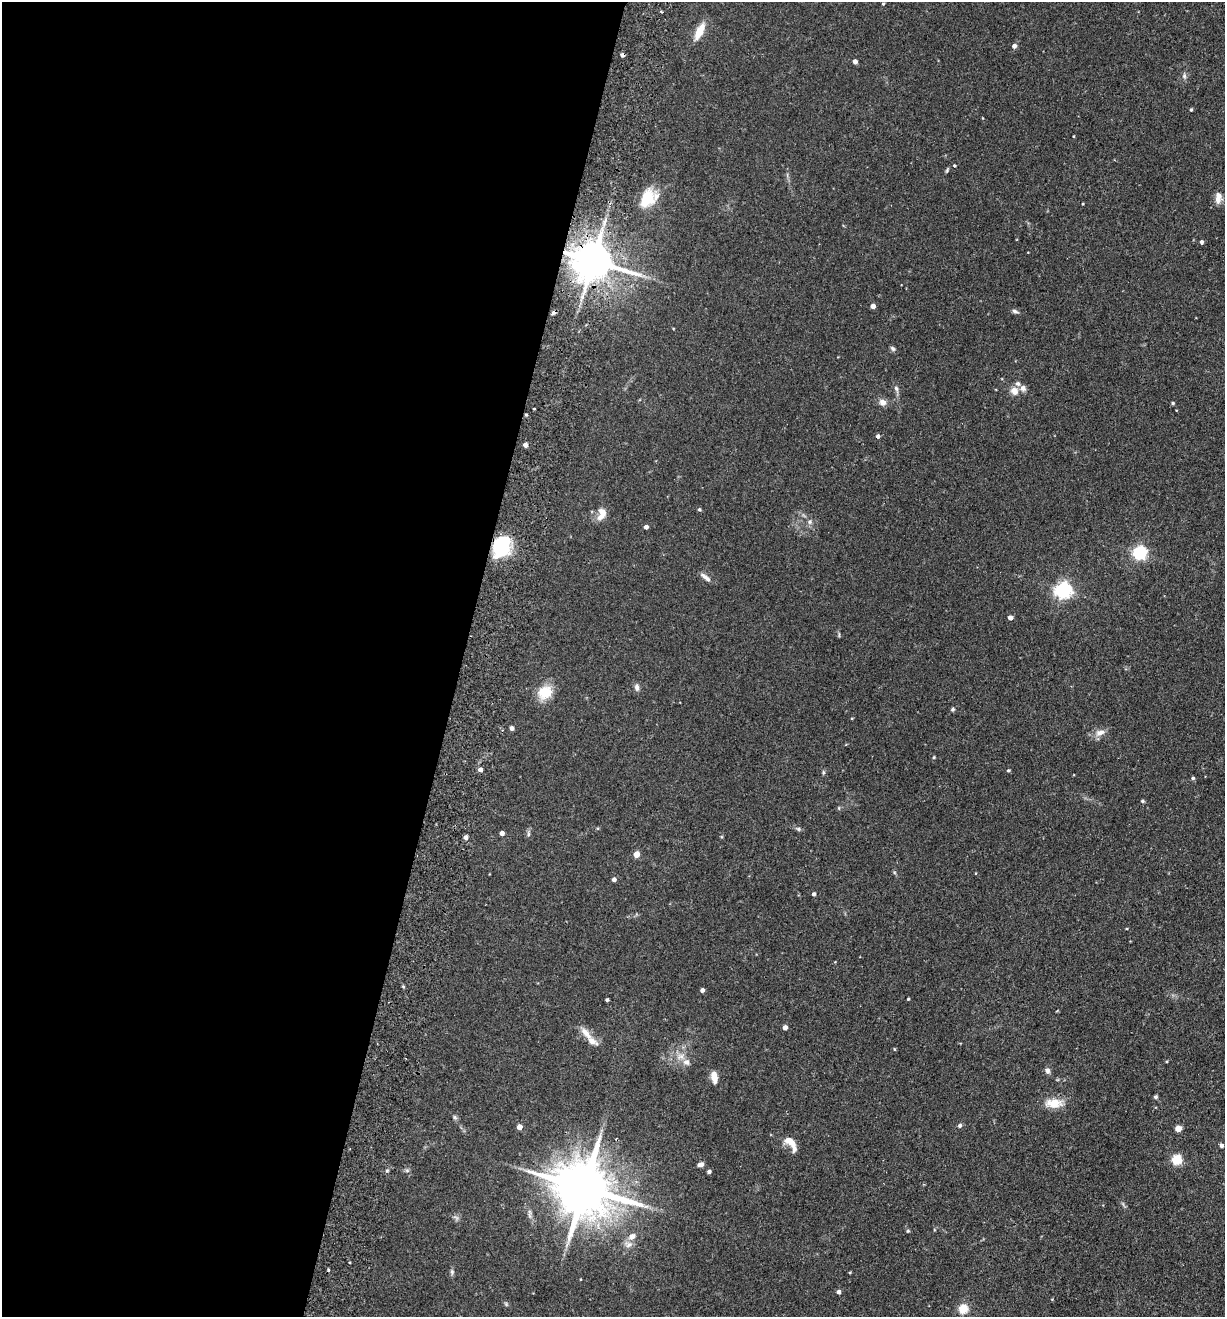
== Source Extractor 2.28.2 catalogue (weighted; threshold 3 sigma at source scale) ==
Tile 5 of 4 x 4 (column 1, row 2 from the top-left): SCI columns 313-1535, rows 2651-3965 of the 5389 x 5300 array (HDU 1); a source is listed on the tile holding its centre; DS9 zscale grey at full resolution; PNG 1227 x 1319 px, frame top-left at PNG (2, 2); no overlay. Shown black and unused: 38% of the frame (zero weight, under 2 of 3 exposures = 3% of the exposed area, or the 3 px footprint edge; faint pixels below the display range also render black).
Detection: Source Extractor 2.28.2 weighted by HDU 2 'WHT'; one run over the whole footprint, this tile lists its part. Background 0.0897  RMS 0.0061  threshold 0.0274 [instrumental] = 3 sigma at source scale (4.5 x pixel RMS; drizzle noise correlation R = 1.50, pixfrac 1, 0.05/0.05 arcsec/px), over >= 5 px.
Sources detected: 97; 1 too faint to see at this stretch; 3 cosmic-ray / hot-pixel residue — not listed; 7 inside a brighter listed object's ellipse — not listed separately; the other 86 listed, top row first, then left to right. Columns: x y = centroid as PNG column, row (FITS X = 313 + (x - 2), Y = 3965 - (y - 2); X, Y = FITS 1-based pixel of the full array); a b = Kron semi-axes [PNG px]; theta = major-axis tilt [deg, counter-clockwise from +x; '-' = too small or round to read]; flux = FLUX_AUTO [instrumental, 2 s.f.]
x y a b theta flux
883 4 4 3 - 0.66
661 11 3 3 - 0.67
699 31 18 7 63 10
1014 46 5 4 - 2.4
855 62 4 4 - 3
1184 76 9 5 -81 1.6
1191 110 4 3 - 0.77
1073 136 3 2 - 0.43
954 166 4 3 - 0.62
947 170 8 3 59 0.8
1218 195 12 8 -53 3.2
647 198 23 16 65 18
1083 204 3 2 - 0.48
1202 242 4 4 - 1.5
592 261 13 10 -17 2300
873 306 4 4 - 3.8
1015 311 10 4 -14 1.4
893 348 8 5 -50 1.2
1023 388 7 7 - 2.4
896 389 10 5 -74 1.8
1015 391 10 9 - 4.5
883 402 9 8 - 3.3
1173 403 4 4 - 0.75
534 409 3 2 - 0.72
526 415 4 3 - 0.7
878 436 4 4 - 1.7
525 445 4 4 - 2.7
699 510 5 4 - 0.87
602 514 16 9 73 6.3
810 522 8 6 48 1.6
646 527 4 4 - 2.2
501 547 21 16 70 33
1139 553 6 6 - 120
703 576 10 7 -38 2.1
1063 590 7 6 - 170
1010 618 4 4 - 3.1
637 687 11 6 -86 2
545 692 14 12 26 15
953 709 5 5 - 0.86
852 718 4 3 - 0.44
511 728 4 4 - 2.3
1100 732 15 8 24 4.3
934 757 4 3 - 0.61
480 770 4 4 - 2.7
1008 770 4 4 - 0.84
823 772 7 4 82 0.79
1193 778 5 4 - 1
1142 801 5 4 - 0.92
798 829 7 5 -22 1.1
502 833 4 4 - 3
528 834 9 4 -90 1.2
465 837 4 4 - 2.5
636 854 4 4 - 9.6
614 879 4 4 - 2.2
813 894 4 3 - 1.3
702 990 4 4 - 2
908 999 3 3 - 0.56
607 1000 3 3 - 1
785 1028 4 4 - 3.1
586 1033 21 8 -49 5.7
894 1049 5 3 - 0.5
681 1057 13 9 12 5.1
1047 1070 9 6 -64 2.1
714 1077 13 7 -79 5.4
1156 1097 5 5 - 0.91
1054 1103 25 12 0 9.5
455 1117 7 5 -23 1
960 1125 5 5 - 1.2
519 1127 4 4 - 4.2
1178 1129 5 4 - 8.9
790 1141 16 9 -31 6.2
1221 1145 4 4 - 1.6
1176 1160 5 5 - 37
700 1164 7 5 15 2.2
387 1170 5 3 - 0.64
407 1170 6 5 - 1.1
709 1172 4 3 - 1.6
584 1188 18 14 -22 4100
908 1231 5 4 - 0.66
632 1236 9 7 42 3.7
452 1272 9 5 -81 1.3
850 1272 4 3 - 0.5
838 1292 4 4 - 2.2
1052 1300 3 3 - 0.53
506 1304 7 4 -46 0.83
963 1309 5 5 - 31
Overlapping masked pixels (flux is a lower limit): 4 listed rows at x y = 592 261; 526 415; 501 547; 584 1188